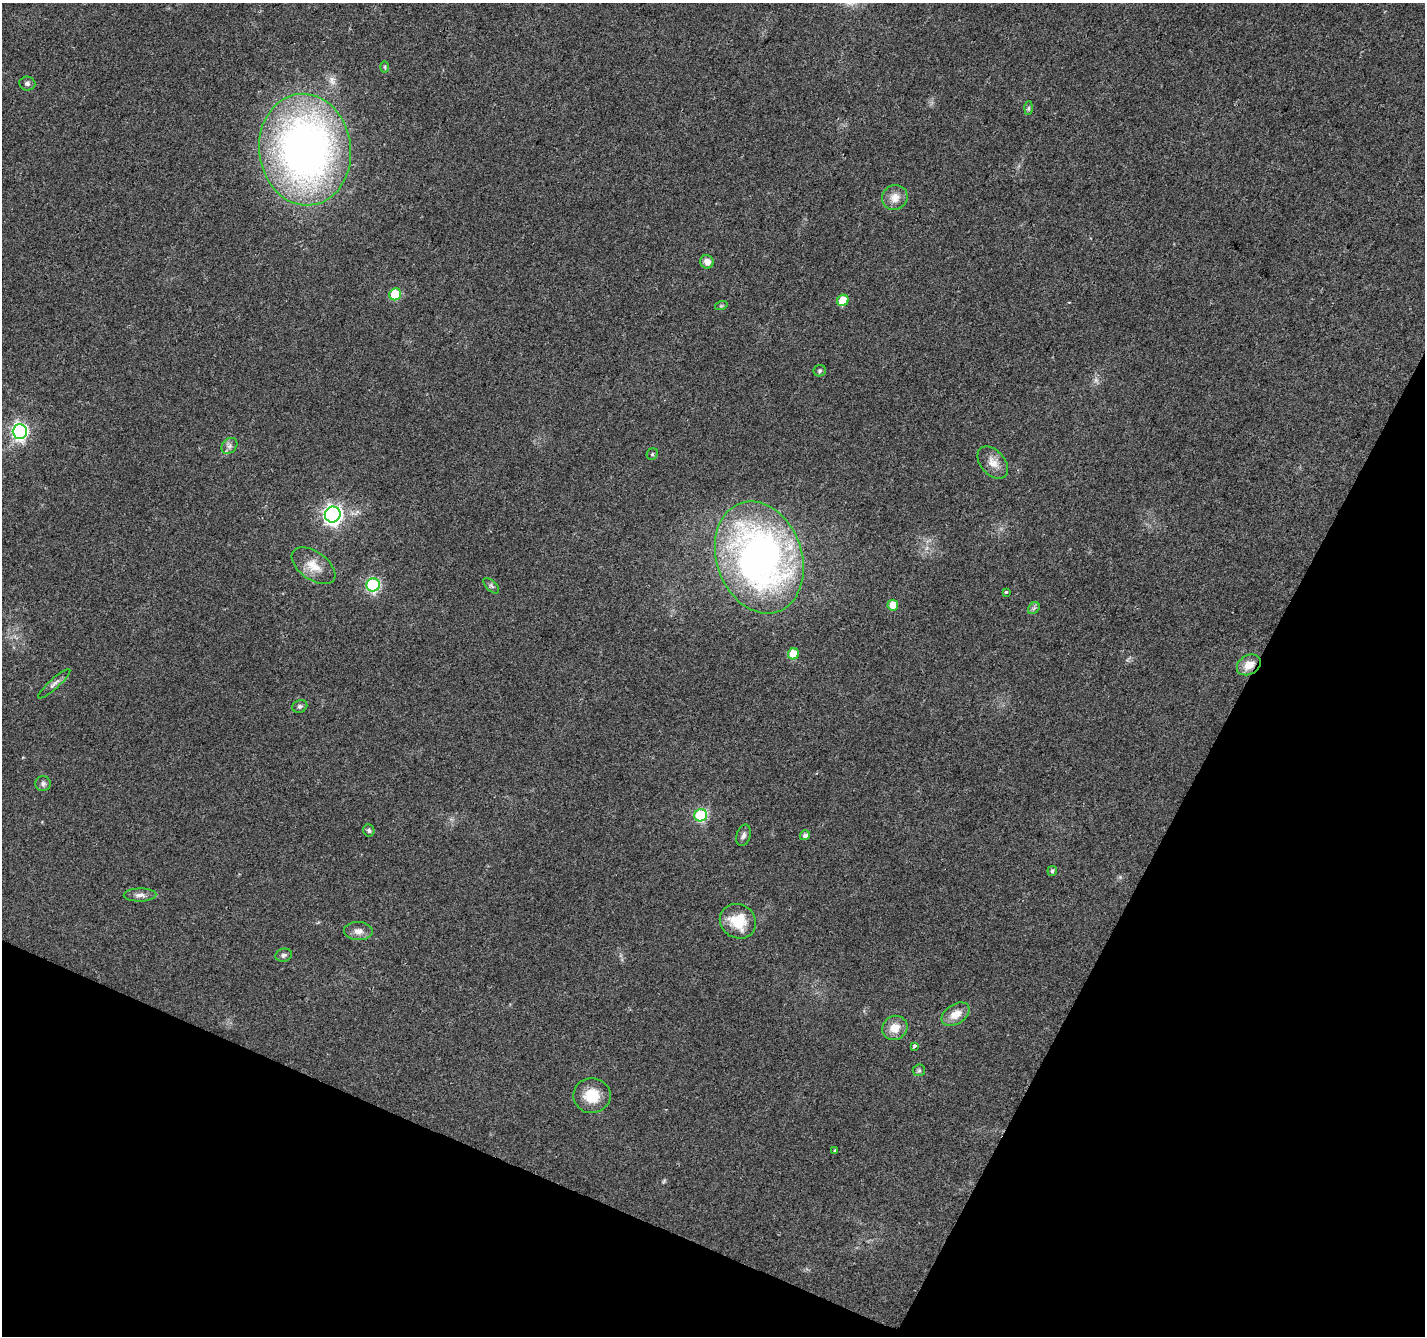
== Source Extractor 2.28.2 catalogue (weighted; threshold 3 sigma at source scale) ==
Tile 15 of 4 x 4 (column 3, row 4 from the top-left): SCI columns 2855-4277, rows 270-1603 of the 5701 x 5810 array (HDU 1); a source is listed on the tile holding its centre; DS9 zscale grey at full resolution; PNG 1427 x 1338 px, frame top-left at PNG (2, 3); each listed source drawn as its Kron ellipse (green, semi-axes under 4 px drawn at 4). Shown black and unused: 23% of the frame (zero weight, under 2 of 3 exposures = <1% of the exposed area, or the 3 px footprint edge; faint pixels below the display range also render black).
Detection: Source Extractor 2.28.2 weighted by HDU 2 'WHT'; one run over the whole footprint, this tile lists its part. Background 0.0488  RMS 0.0058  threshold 0.0262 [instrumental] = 3 sigma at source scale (4.5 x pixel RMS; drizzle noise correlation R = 1.50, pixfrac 1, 0.0396/0.0396 arcsec/px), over >= 5 px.
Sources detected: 45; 2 too faint to see at this stretch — neither listed nor drawn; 1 inside a brighter listed object's ellipse — not listed separately; the other 42 listed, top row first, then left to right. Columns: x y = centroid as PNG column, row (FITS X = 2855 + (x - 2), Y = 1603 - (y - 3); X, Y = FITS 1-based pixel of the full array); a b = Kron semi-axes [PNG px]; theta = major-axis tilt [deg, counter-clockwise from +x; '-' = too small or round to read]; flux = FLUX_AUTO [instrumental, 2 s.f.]
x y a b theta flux
385 67 6 4 -89 0.7
27 83 8 7 - 1.7
1029 108 7 4 88 1
305 150 56 46 -83 330
895 197 13 12 - 6.2
707 262 7 6 - 3.9
395 294 6 5 - 25
843 300 6 5 - 13
721 306 6 4 18 0.72
820 371 6 5 - 1.1
20 431 7 7 - 150
229 446 9 7 48 2.1
652 454 6 5 - 0.95
993 463 19 12 -49 6.4
333 515 8 8 - 220
759 557 57 42 -71 270
313 566 25 14 -35 9.6
373 585 7 6 - 77
491 586 10 5 -45 1.4
1006 592 3 3 - 0.78
893 605 5 5 - 7.1
1034 608 7 5 45 1.3
793 654 6 5 - 14
1249 665 13 9 29 7.5
54 684 21 5 42 2.5
300 706 7 6 - 1.4
43 784 7 7 - 1.9
701 815 6 6 - 61
369 830 6 5 - 1.2
743 835 11 7 73 2.2
805 835 5 5 - 2.2
1052 871 5 4 - 1.2
140 895 16 6 1 3.2
738 921 19 17 -33 17
358 931 14 9 -3 3.9
284 955 8 6 16 1.7
956 1014 15 9 33 7.3
895 1028 13 11 35 8
914 1046 4 3 - 1.7
919 1070 6 6 - 0.99
592 1096 18 17 - 14
835 1150 3 3 - 2.5
Overlapping masked pixels (flux is a lower limit): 1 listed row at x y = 1249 665